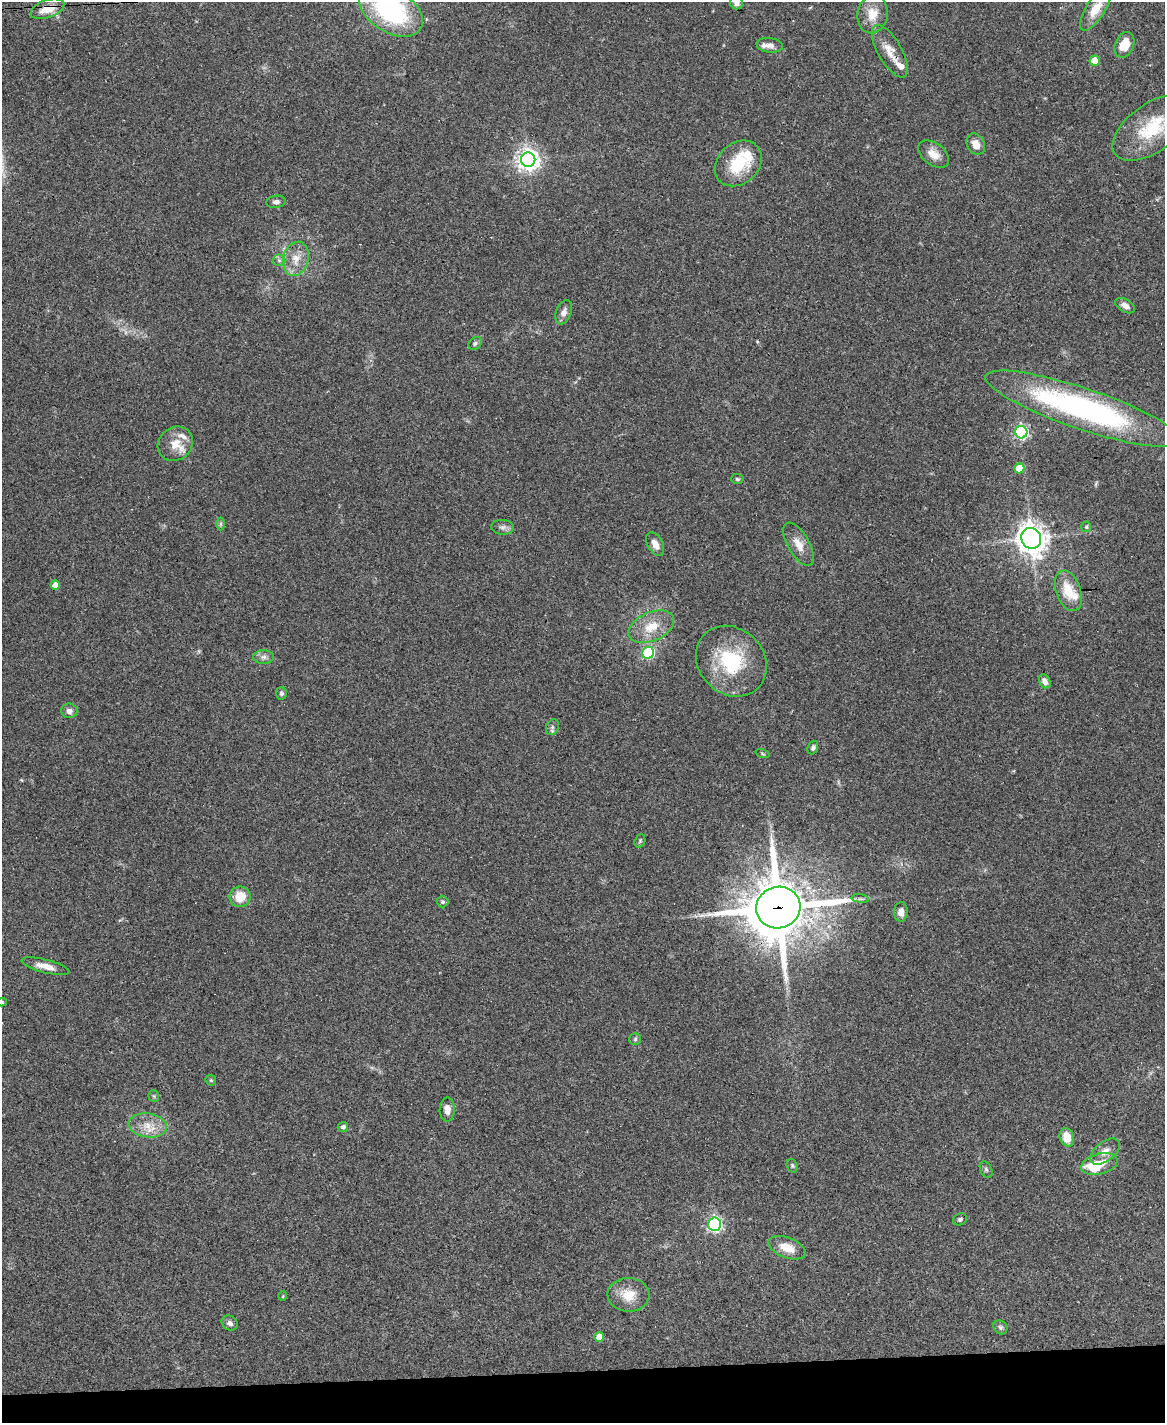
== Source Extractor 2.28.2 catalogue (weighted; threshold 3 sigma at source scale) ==
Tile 10 of 4 x 3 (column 2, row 3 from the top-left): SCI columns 1165-2327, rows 240-1660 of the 4656 x 4633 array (HDU 1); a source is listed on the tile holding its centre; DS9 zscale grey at full resolution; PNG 1167 x 1425 px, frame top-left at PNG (2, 2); each listed source drawn as its Kron ellipse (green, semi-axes under 4 px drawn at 4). Shown black and unused: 4% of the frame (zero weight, under 3 of 4 exposures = <1% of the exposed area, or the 3 px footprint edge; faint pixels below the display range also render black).
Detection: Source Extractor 2.28.2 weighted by HDU 2 'WHT'; one run over the whole footprint, this tile lists its part. Background 0.0738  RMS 0.005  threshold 0.0223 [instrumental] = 3 sigma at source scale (4.5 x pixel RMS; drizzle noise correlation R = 1.50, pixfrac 1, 0.05/0.05 arcsec/px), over >= 5 px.
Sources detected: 77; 1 inside a brighter object's white glare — neither listed nor drawn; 6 inside a brighter listed object's ellipse — not listed separately; the other 70 listed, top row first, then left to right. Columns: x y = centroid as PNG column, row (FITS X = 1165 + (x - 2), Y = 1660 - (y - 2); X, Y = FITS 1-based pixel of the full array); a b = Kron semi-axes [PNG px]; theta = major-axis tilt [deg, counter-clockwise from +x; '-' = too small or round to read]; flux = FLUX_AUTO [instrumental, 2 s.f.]
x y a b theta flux
737 3 7 6 - 2
1096 8 25 9 59 10
47 9 17 9 21 8
391 11 35 21 -32 79
872 14 19 15 82 8
770 45 13 7 -7 3
1124 45 13 9 67 9.1
890 51 29 12 -60 7.5
1095 61 5 5 - 14
1153 128 46 24 35 28
976 144 11 8 -62 4.6
934 154 17 11 -37 5.6
528 160 7 7 - 370
738 163 26 20 41 22
276 202 10 6 7 1.7
296 259 17 12 75 7.3
279 260 6 6 - 1.2
1125 306 11 6 -30 2.8
564 312 12 7 69 2.9
475 343 7 5 43 1.1
1082 409 102 20 -19 130
1021 432 6 6 - 110
175 444 18 16 39 7.4
1019 468 5 5 - 11
737 479 6 5 - 0.7
221 524 6 4 89 0.76
503 527 11 7 -2 1.9
1086 527 5 5 - 0.78
1031 538 10 9 - 570
655 544 13 7 -62 3.5
799 544 24 11 -60 6.5
55 585 4 4 - 4.3
1068 591 21 12 -70 12
651 627 24 14 24 12
648 653 6 6 - 48
263 657 10 6 1 2.1
731 661 38 32 -45 36
1045 681 7 5 -63 2.5
281 693 6 5 - 1.1
69 711 8 7 - 2.2
552 727 8 6 65 1.3
813 748 7 5 68 0.99
763 754 7 3 -19 0.57
640 841 7 5 70 0.88
240 897 10 10 - 9.1
860 899 8 4 -8 1.1
442 902 6 5 - 1.1
778 908 22 20 14 2900
901 912 10 7 87 3.5
46 966 24 6 -14 5.4
2 1002 5 4 - 0.68
635 1039 6 6 - 0.91
211 1080 6 5 - 0.7
154 1096 6 5 - 0.78
447 1109 12 7 89 3.9
148 1125 19 12 -8 7.9
343 1127 5 5 - 1.5
1067 1137 9 7 -74 7.9
1105 1152 17 9 38 4.2
1099 1164 18 10 14 8.9
792 1166 7 5 -71 0.82
986 1169 9 5 -63 1.1
960 1219 7 5 28 1.1
714 1224 6 6 - 120
787 1248 20 10 -20 8.5
628 1295 21 17 -2 9.5
283 1296 5 3 - 0.36
230 1323 8 7 - 2.1
1000 1327 7 6 - 1.3
599 1337 5 5 - 8
Overlapping masked pixels (flux is a lower limit): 3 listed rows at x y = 47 9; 890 51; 778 908
Isophote crosses this tile's border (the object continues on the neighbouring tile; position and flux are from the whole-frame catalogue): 5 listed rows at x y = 737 3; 1096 8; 391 11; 1153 128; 2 1002